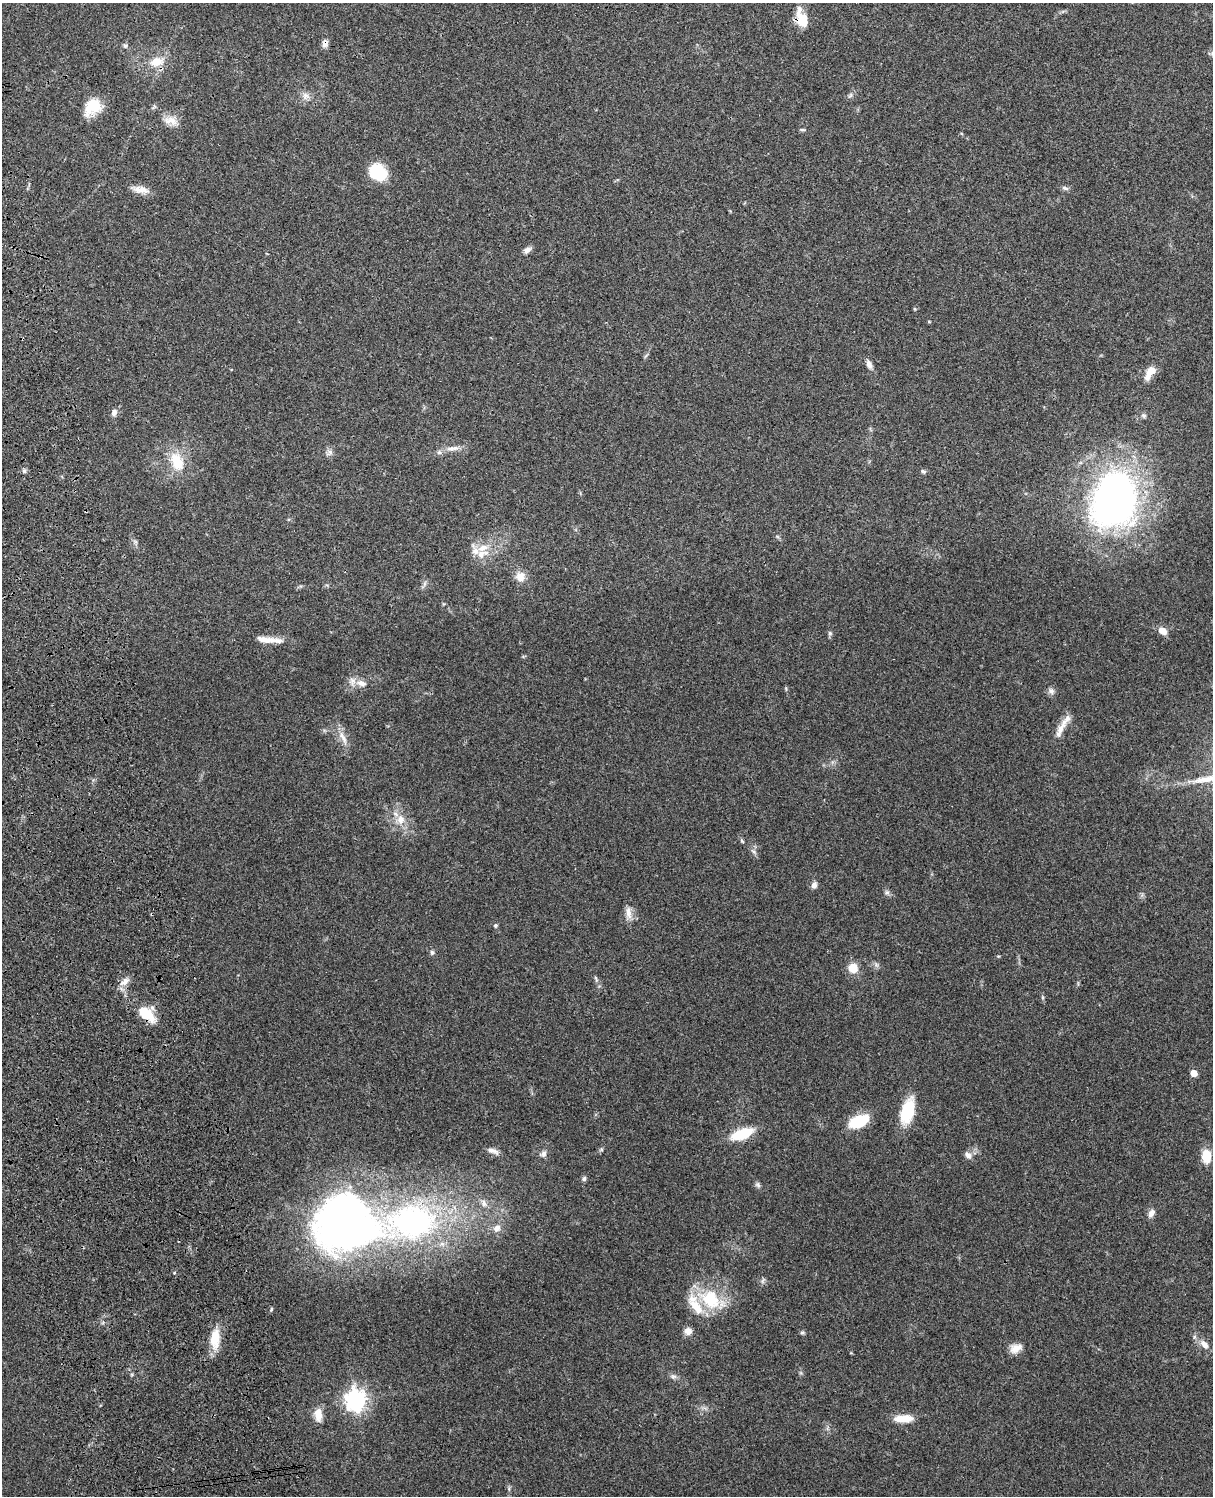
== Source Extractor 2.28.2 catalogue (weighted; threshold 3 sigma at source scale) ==
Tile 7 of 4 x 3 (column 3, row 2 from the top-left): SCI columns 2543-3753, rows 1659-3152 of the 5085 x 4924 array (HDU 1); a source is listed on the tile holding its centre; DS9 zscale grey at full resolution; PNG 1215 x 1498 px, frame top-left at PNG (2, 3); no overlay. Shown black and unused: <1% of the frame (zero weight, under 3 of 4 exposures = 6% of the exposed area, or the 3 px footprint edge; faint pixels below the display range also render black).
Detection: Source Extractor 2.28.2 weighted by HDU 2 'WHT'; one run over the whole footprint, this tile lists its part. Background 0.104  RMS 0.0065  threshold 0.0294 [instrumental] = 3 sigma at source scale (4.5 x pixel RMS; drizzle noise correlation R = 1.50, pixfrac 1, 0.05/0.05 arcsec/px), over >= 5 px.
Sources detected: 81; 1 inside a brighter object's white glare — not listed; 9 inside a brighter listed object's ellipse — not listed separately; the other 71 listed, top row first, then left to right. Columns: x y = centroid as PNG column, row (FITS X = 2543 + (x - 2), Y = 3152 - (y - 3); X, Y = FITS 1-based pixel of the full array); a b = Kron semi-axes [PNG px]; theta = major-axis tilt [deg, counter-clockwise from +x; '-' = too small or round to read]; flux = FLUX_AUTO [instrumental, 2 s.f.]
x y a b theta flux
802 18 23 11 -70 13
325 43 11 7 74 3
125 45 7 6 - 1.4
156 62 17 11 17 11
850 95 7 5 58 1.4
305 96 11 8 73 3.6
93 107 21 15 33 17
170 120 20 12 -15 6.9
802 130 8 4 -1 0.9
378 172 21 17 -42 21
1065 188 10 5 -16 1.7
141 190 23 9 -11 6.1
527 250 10 7 31 2.7
929 321 5 3 - 0.51
869 364 11 6 -71 3.2
1150 373 20 8 59 8.1
114 413 8 6 73 3.1
1144 416 6 6 - 1.3
451 449 14 7 7 4.4
329 453 11 7 34 2.5
177 461 24 15 -69 18
24 471 6 5 - 1.5
923 471 6 5 - 1.5
1114 500 42 33 75 380
483 548 17 9 20 7.8
520 577 14 13 - 6.2
424 584 7 4 71 1.4
1162 631 8 6 -34 6.9
830 633 7 5 78 1.3
265 639 25 8 -7 6.6
361 683 15 8 -15 4.9
1051 691 9 8 - 2.4
1061 728 19 9 57 7.1
343 738 23 6 -64 5.4
400 820 14 11 90 7.7
742 841 7 4 -45 0.96
814 885 9 7 74 2.5
887 892 7 6 - 1.7
628 913 17 8 -84 5.3
496 925 5 4 - 1.2
432 952 6 6 - 1.5
853 968 11 10 - 8.6
596 978 10 3 -68 1.3
125 981 17 7 36 4.5
146 1013 21 11 -42 20
1194 1073 5 4 - 8.9
907 1112 21 10 74 33
859 1121 16 9 25 32
742 1134 18 9 21 27
601 1149 6 4 -71 0.82
493 1151 15 6 -20 3.4
543 1154 10 8 42 2.6
968 1155 11 8 -37 2.9
1206 1156 13 9 -86 12
584 1179 7 6 - 1.4
758 1185 8 6 -45 1.5
1151 1213 11 7 60 3.2
344 1221 63 58 52 330
412 1221 101 48 10 200
763 1281 10 4 69 1.4
710 1299 27 20 -36 35
271 1309 5 3 - 0.72
688 1331 8 8 - 4.6
802 1333 6 5 - 1.1
215 1339 26 12 86 13
1204 1345 13 8 -49 5.1
1016 1348 16 11 21 6
673 1376 9 7 -22 2.1
355 1400 8 7 - 400
318 1415 17 10 -87 7.1
904 1419 24 9 1 10
Overlapping masked pixels (flux is a lower limit): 3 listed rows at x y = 802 18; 325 43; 146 1013